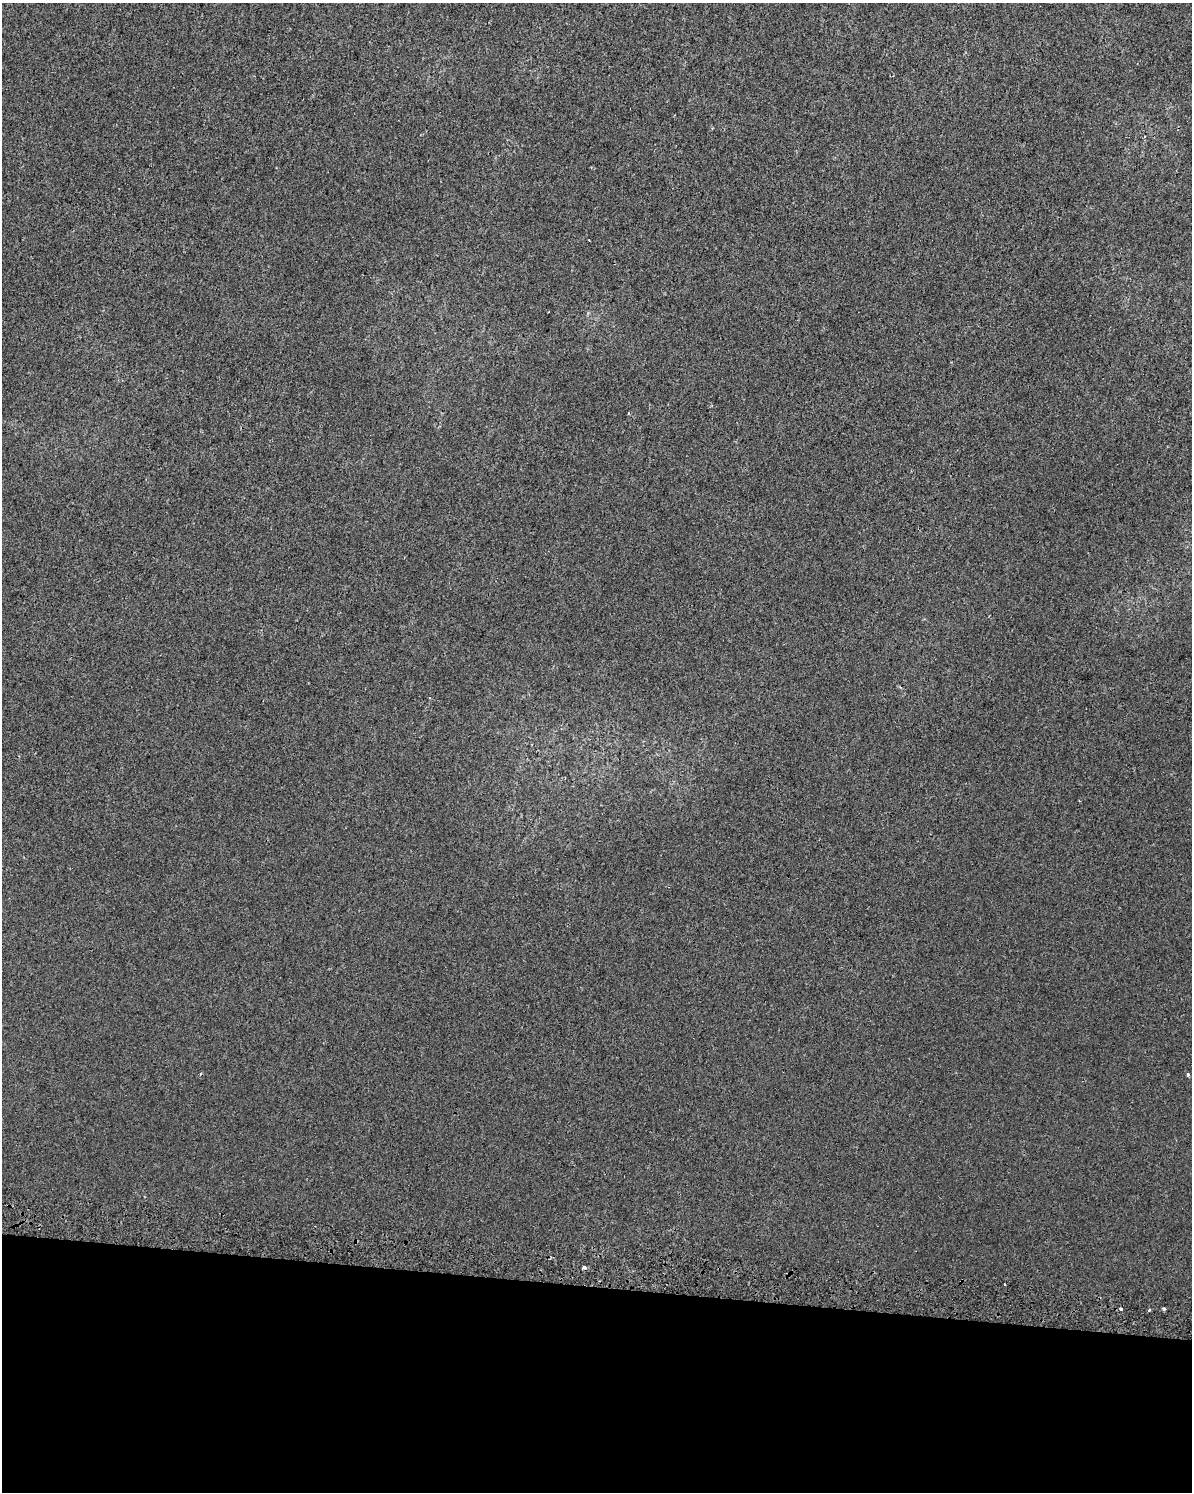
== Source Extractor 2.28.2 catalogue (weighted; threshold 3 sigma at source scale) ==
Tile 10 of 4 x 3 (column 2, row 3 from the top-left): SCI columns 1205-2394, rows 332-1821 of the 4806 x 5072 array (HDU 1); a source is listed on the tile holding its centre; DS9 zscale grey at full resolution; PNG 1194 x 1494 px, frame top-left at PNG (2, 3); no overlay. Shown black and unused: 14% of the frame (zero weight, under 2 of 3 exposures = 3% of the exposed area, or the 3 px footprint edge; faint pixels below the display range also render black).
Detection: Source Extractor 2.28.2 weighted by HDU 2 'WHT'; one run over the whole footprint, this tile lists its part. Background 2.86e-04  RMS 0.0053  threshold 0.0239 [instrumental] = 3 sigma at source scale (4.5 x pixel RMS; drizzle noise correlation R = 1.50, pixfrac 1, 0.0396/0.0396 arcsec/px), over >= 5 px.
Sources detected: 8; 2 cosmic-ray / hot-pixel residue — not listed; the other 6 listed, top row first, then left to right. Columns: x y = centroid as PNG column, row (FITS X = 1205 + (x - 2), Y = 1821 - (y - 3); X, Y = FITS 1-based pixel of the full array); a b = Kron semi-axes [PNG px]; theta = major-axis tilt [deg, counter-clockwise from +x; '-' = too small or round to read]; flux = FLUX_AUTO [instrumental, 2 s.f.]
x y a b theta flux
1188 1075 4 4 - 1.1
584 1268 4 3 - 1.9
1004 1284 2 2 - 0.57
1121 1309 3 3 - 4.4
1164 1309 3 3 - 3.8
1149 1310 3 3 - 0.93